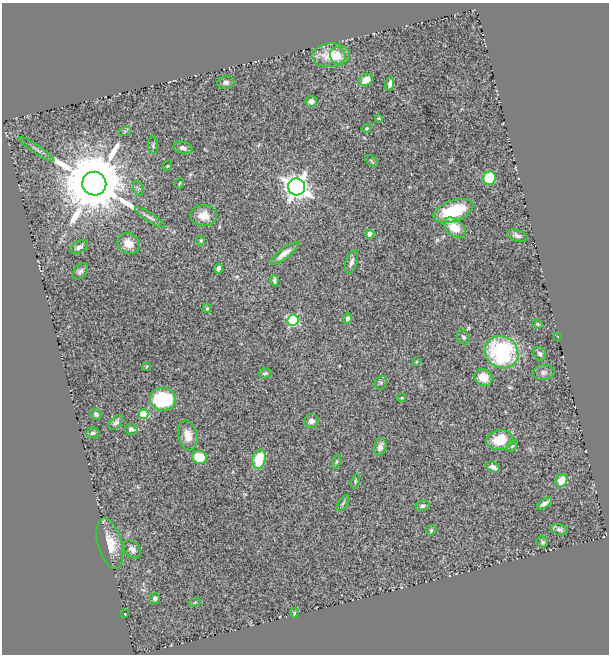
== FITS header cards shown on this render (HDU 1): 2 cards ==
NAXIS1  =                  607
NAXIS2  =                  652

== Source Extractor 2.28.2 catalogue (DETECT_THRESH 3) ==
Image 607 x 652 px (HDU 1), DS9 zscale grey, 1 PNG px = 1 image px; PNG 611 x 656 px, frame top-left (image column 1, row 652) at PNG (2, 3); each listed source drawn as its Kron ellipse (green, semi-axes under 4 px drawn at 4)
Background 0.591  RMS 0.048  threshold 0.143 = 3 sigma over >= 5 px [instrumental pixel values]
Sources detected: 77; all 77 listed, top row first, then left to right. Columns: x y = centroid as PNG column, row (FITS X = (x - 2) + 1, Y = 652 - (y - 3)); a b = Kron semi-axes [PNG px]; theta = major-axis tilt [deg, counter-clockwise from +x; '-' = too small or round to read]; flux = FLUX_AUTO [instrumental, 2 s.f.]
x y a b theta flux
331 55 19 12 3 74
338 56 9 7 -62 41
366 80 7 5 34 36
226 82 9 6 10 10
390 84 7 4 80 8.6
311 101 6 5 - 13
379 118 4 3 - 3.1
367 128 5 3 - 3.3
125 131 7 4 19 5
153 145 8 5 -82 6.1
183 148 9 6 -14 13
36 149 20 3 -34 11
371 161 8 2 -40 3.4
167 166 5 3 - 2.6
489 178 7 6 - 130
180 183 5 3 - 2.8
94 184 12 12 - 35000
297 187 8 8 - 2900
138 189 8 4 -65 5.9
453 211 21 10 20 160
204 216 13 10 -4 37
150 217 18 4 -33 12
455 228 12 8 -39 58
370 234 4 4 - 29
517 236 10 5 -17 15
201 241 5 4 - 4.3
129 244 12 10 -33 41
79 247 9 5 28 14
284 253 17 5 37 25
351 262 12 5 71 14
218 269 5 4 - 10
80 271 9 6 47 11
275 280 5 3 - 7.4
207 308 4 4 - 3.8
347 318 5 4 - 7.2
293 320 5 5 - 220
537 324 5 3 - 4.1
558 336 3 2 - 4
463 337 7 6 - 10
502 352 17 15 -35 380
540 354 7 6 - 9.6
416 362 4 3 - 3.1
147 366 4 2 - 2.8
543 372 11 7 6 13
265 373 6 5 - 6.6
483 377 9 8 - 55
381 383 7 5 71 5.5
402 398 4 3 - 3.1
163 399 13 11 -3 190
96 414 6 5 - 8.5
143 414 5 4 - 130
311 421 7 6 - 14
116 422 9 5 48 10
131 429 6 5 - 9.6
93 433 7 5 4 7.6
188 435 15 9 -76 39
500 440 13 10 7 96
512 446 6 4 46 5.7
380 447 9 6 74 16
199 457 7 6 - 88
259 459 10 6 76 110
336 462 7 3 71 4.3
493 467 7 5 -25 14
355 481 7 4 73 4.4
561 481 7 5 60 51
343 503 9 3 56 5.7
544 503 8 4 33 13
423 506 7 5 11 8.7
559 529 9 5 -12 9.2
431 530 5 5 - 5.2
542 542 6 5 - 5.4
110 544 26 12 -75 64
132 549 10 7 -49 14
155 598 5 5 - 7.2
195 602 6 3 20 3.4
294 613 4 4 - 5.4
125 614 3 2 - 1.8